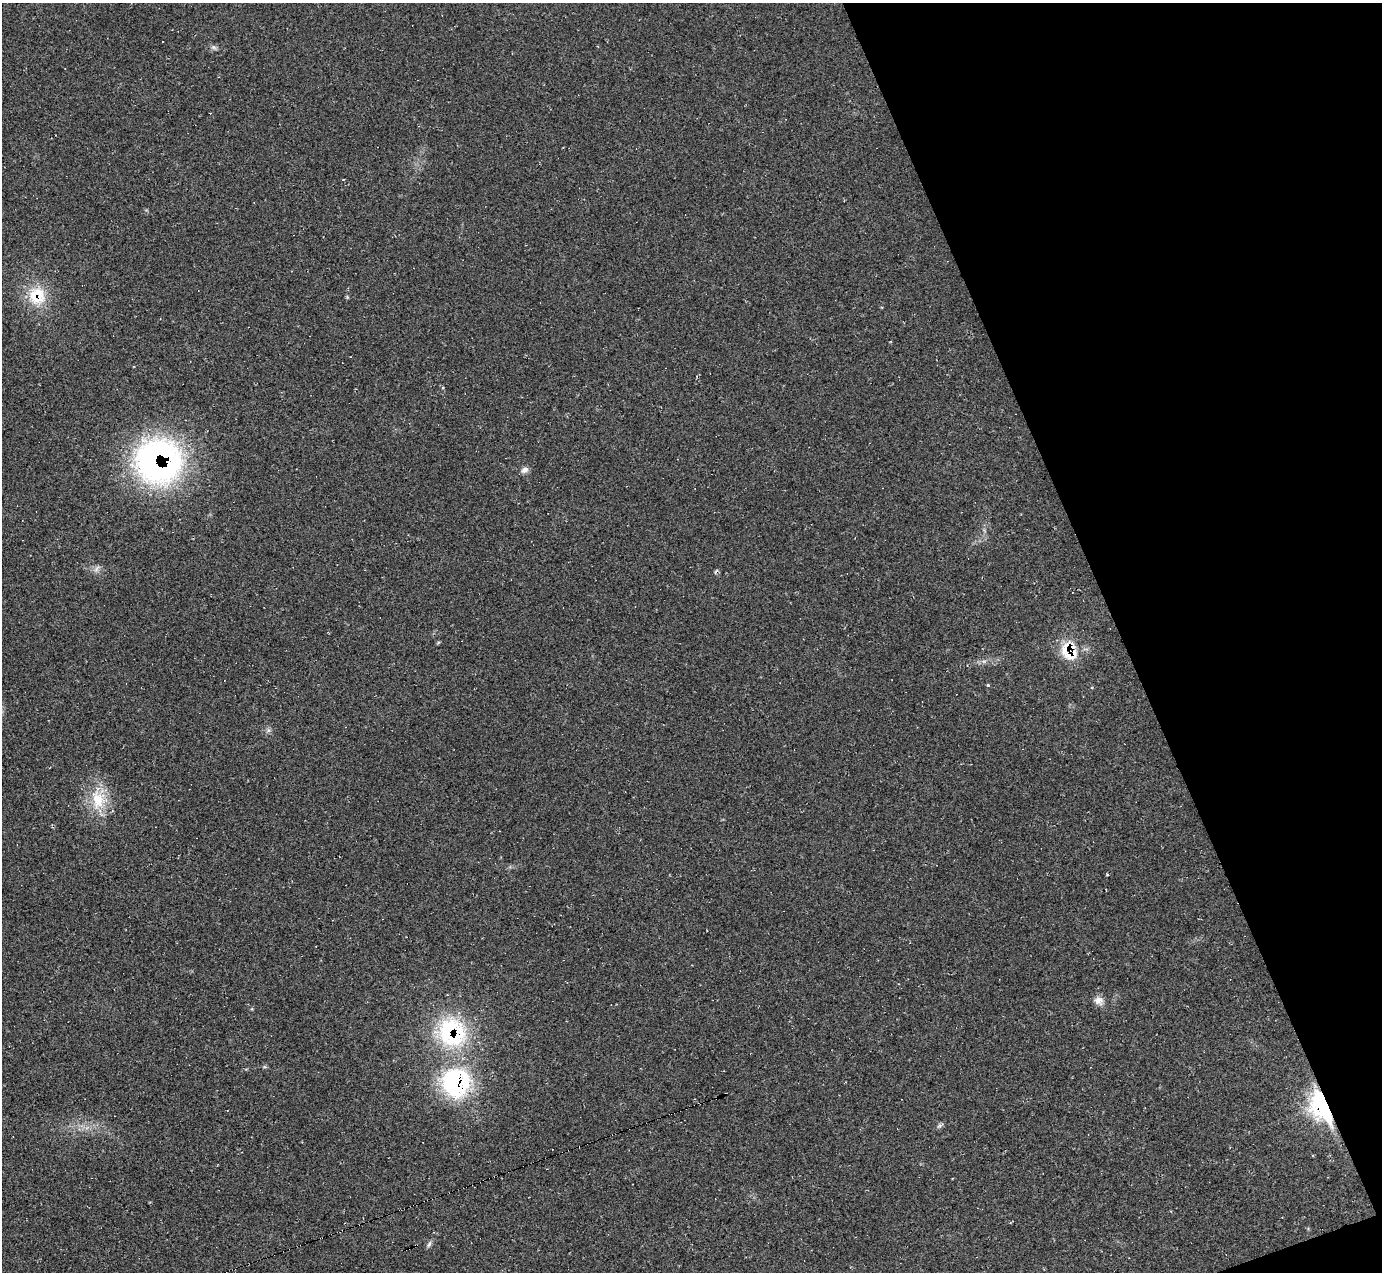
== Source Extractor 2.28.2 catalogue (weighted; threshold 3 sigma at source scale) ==
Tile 12 of 4 x 4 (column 4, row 3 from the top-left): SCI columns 4149-5528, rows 1550-2819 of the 5528 x 5512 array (HDU 1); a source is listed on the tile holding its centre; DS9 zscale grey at full resolution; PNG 1384 x 1274 px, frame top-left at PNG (2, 3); no overlay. Shown black and unused: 19% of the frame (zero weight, under 2 of 3 exposures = <1% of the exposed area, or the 3 px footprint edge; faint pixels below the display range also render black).
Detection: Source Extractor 2.28.2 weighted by HDU 2 'WHT'; one run over the whole footprint, this tile lists its part. Background 0.05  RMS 0.0067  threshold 0.0303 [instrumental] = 3 sigma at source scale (4.5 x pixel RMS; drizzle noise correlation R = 1.50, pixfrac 1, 0.05/0.05 arcsec/px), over >= 5 px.
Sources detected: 24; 2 cosmic-ray / hot-pixel residue — not listed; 4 inside a brighter listed object's ellipse — not listed separately; the other 18 listed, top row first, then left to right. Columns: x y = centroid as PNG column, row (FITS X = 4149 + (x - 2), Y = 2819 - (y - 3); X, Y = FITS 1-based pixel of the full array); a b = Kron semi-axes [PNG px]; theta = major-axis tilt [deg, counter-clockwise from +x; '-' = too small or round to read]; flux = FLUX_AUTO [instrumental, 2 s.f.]
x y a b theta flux
214 47 8 5 -20 1.7
35 295 29 18 72 22
347 297 5 5 - 0.79
158 461 50 48 -24 200
525 470 10 7 27 2.9
96 569 12 5 64 2.2
1066 650 18 13 80 13
984 661 7 4 18 1.6
988 685 4 4 - 0.74
268 730 7 4 -72 1.4
98 799 30 21 -81 23
1098 1000 12 11 - 4.5
452 1032 38 34 -55 74
265 1067 6 4 -18 0.89
456 1083 36 35 - 83
1323 1105 10 7 -68 530
939 1126 9 3 31 1.3
429 1244 9 5 70 1.7
Overlapping masked pixels (flux is a lower limit): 6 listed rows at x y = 35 295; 158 461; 1066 650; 452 1032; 456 1083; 1323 1105